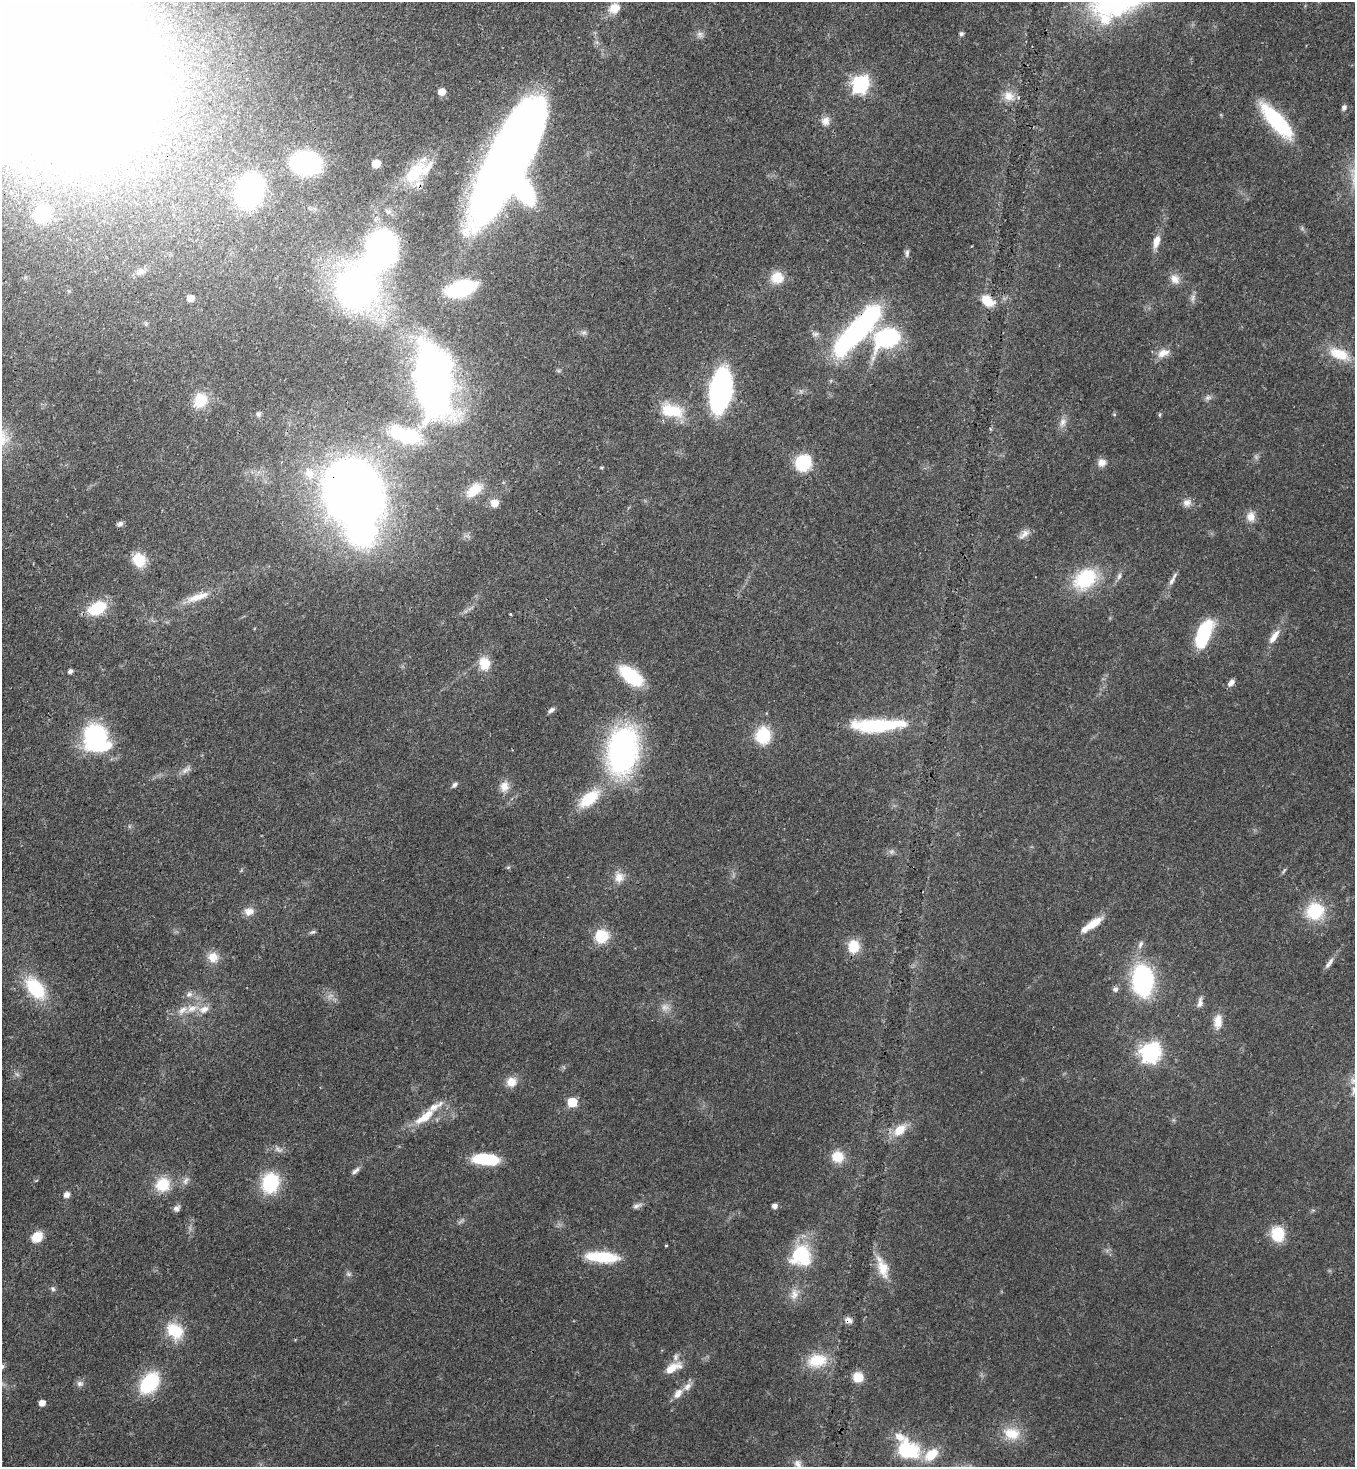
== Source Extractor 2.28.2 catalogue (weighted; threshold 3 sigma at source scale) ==
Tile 11 of 4 x 4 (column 3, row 3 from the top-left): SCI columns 3077-4429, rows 1537-3001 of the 6011 x 5990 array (HDU 1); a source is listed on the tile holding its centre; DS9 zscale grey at full resolution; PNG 1357 x 1469 px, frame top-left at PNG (2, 2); no overlay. Shown black and unused: <1% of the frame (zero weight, under 3 of 4 exposures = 7% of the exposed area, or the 3 px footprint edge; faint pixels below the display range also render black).
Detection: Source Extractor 2.28.2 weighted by HDU 2 'WHT'; one run over the whole footprint, this tile lists its part. Background 0.0745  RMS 0.0039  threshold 0.0174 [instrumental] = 3 sigma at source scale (4.5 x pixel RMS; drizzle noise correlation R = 1.50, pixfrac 1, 0.05/0.05 arcsec/px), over >= 5 px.
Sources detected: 153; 3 too faint to see at this stretch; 9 inside a brighter object's white glare — not listed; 8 inside a brighter listed object's ellipse — not listed separately; the other 133 listed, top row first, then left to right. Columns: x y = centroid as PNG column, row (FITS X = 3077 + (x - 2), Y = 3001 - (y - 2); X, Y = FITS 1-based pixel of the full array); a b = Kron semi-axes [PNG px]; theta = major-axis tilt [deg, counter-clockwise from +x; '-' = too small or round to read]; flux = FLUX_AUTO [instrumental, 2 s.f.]
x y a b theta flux
614 8 15 13 37 4.9
700 34 8 7 - 1.5
961 34 5 5 - 1.1
35 55 133 81 -31 2100
860 84 8 7 - 130
442 92 6 6 - 4.2
1009 96 16 12 -43 4.9
1344 107 8 6 63 1.1
1276 120 45 14 -48 32
825 121 11 10 - 2.8
508 162 90 33 63 440
306 163 19 13 -8 83
376 164 6 5 - 11
414 174 35 17 46 19
250 191 18 14 67 160
388 211 10 6 -21 1.5
42 215 11 10 - 29
1156 242 16 8 74 4.1
907 253 11 5 83 1.1
141 272 13 7 25 2.1
777 278 15 13 1 7.2
1175 279 14 11 -51 3.3
357 287 34 27 64 210
461 289 17 9 16 60
190 298 5 5 - 4.1
1193 298 12 6 73 1.5
988 301 16 11 -36 7
146 324 5 5 - 0.58
859 329 52 14 48 110
583 333 9 5 7 1
815 334 10 6 0 1.3
887 338 18 13 26 58
1163 353 17 10 22 4
1339 354 30 14 -23 10
433 381 60 28 -85 250
721 390 27 13 81 120
1208 398 10 6 13 1.3
200 400 18 15 58 8.3
672 411 30 16 -11 14
258 414 5 5 - 0.87
1160 415 6 3 82 0.49
1063 422 12 8 64 2.4
405 435 43 20 -16 24
1102 462 10 9 - 2.7
803 463 11 10 - 31
601 467 4 4 - 0.44
309 473 17 14 -44 7.2
474 490 20 11 39 8.1
352 491 39 34 -57 480
495 503 10 9 - 3.5
1187 503 11 9 28 2.3
1251 517 13 11 89 3.5
120 524 8 6 26 1.1
1024 534 17 7 43 2.4
139 560 16 14 -59 8.2
1119 576 10 6 74 1.3
1085 579 29 21 38 24
1172 581 15 6 62 2
198 597 34 9 19 6.6
97 608 19 13 25 15
511 614 3 2 - 0.68
1203 635 24 10 69 34
1274 637 21 8 55 4.3
484 664 16 13 -78 7
70 671 5 4 - 1.2
631 676 23 12 -38 26
1231 683 10 6 44 1.8
551 710 8 5 38 1.3
877 725 57 13 2 31
763 735 19 17 81 14
95 736 19 16 54 55
623 750 40 24 83 120
186 770 15 6 35 2
454 785 7 5 44 1.1
504 786 14 12 69 3.7
589 799 24 13 37 15
1284 870 9 3 56 0.64
619 877 14 12 74 4
249 911 14 10 5 3.1
1315 911 22 21 - 17
1094 923 22 8 36 7
313 932 8 5 25 0.77
601 936 14 14 - 12
1140 944 12 6 64 1.6
854 946 15 13 79 8.2
213 957 14 14 - 4.7
1329 963 19 6 53 2.1
1143 980 22 14 -87 73
35 988 29 17 -51 21
1115 989 7 7 - 1.2
189 994 9 8 - 1.8
1200 1003 14 6 81 2
192 1008 15 8 17 4.1
1218 1021 18 10 85 4.8
1150 1052 8 7 - 210
511 1082 13 12 - 4.2
572 1102 6 6 - 19
425 1117 34 11 35 9.7
900 1130 20 12 41 6.6
279 1150 12 5 -36 1.5
838 1157 14 13 - 7.2
486 1159 20 8 -5 27
355 1171 12 5 41 1.5
185 1181 11 7 70 1.8
270 1183 17 13 77 29
163 1185 20 18 34 10
66 1195 8 7 - 1.8
636 1206 13 6 23 1.6
774 1206 5 5 - 1.9
176 1208 9 7 38 1.5
1278 1234 17 14 -83 11
37 1237 11 8 42 7.7
666 1246 3 2 - 0.46
801 1255 23 22 - 24
602 1257 36 11 -5 17
882 1267 33 13 -70 8.2
349 1274 7 5 -21 0.9
53 1289 7 5 -29 0.85
794 1294 16 11 85 3.8
848 1320 10 7 -9 2.1
175 1331 22 16 -40 13
675 1357 10 7 73 1.6
817 1360 26 17 9 12
2 1367 8 6 44 1
672 1368 21 9 29 6.1
858 1377 10 10 - 6.1
149 1383 21 14 53 28
80 1384 10 7 -9 1.5
678 1394 14 9 55 3.4
42 1403 5 5 - 3.3
1012 1433 24 17 -11 9.2
908 1450 25 19 -19 25
798 1464 11 9 -48 2.2
Overlapping masked pixels (flux is a lower limit): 7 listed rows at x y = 35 55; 414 174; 988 301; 859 329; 1339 354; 352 491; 848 1320
Isophote crosses this tile's border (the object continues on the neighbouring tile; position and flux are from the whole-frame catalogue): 2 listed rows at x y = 35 55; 2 1367